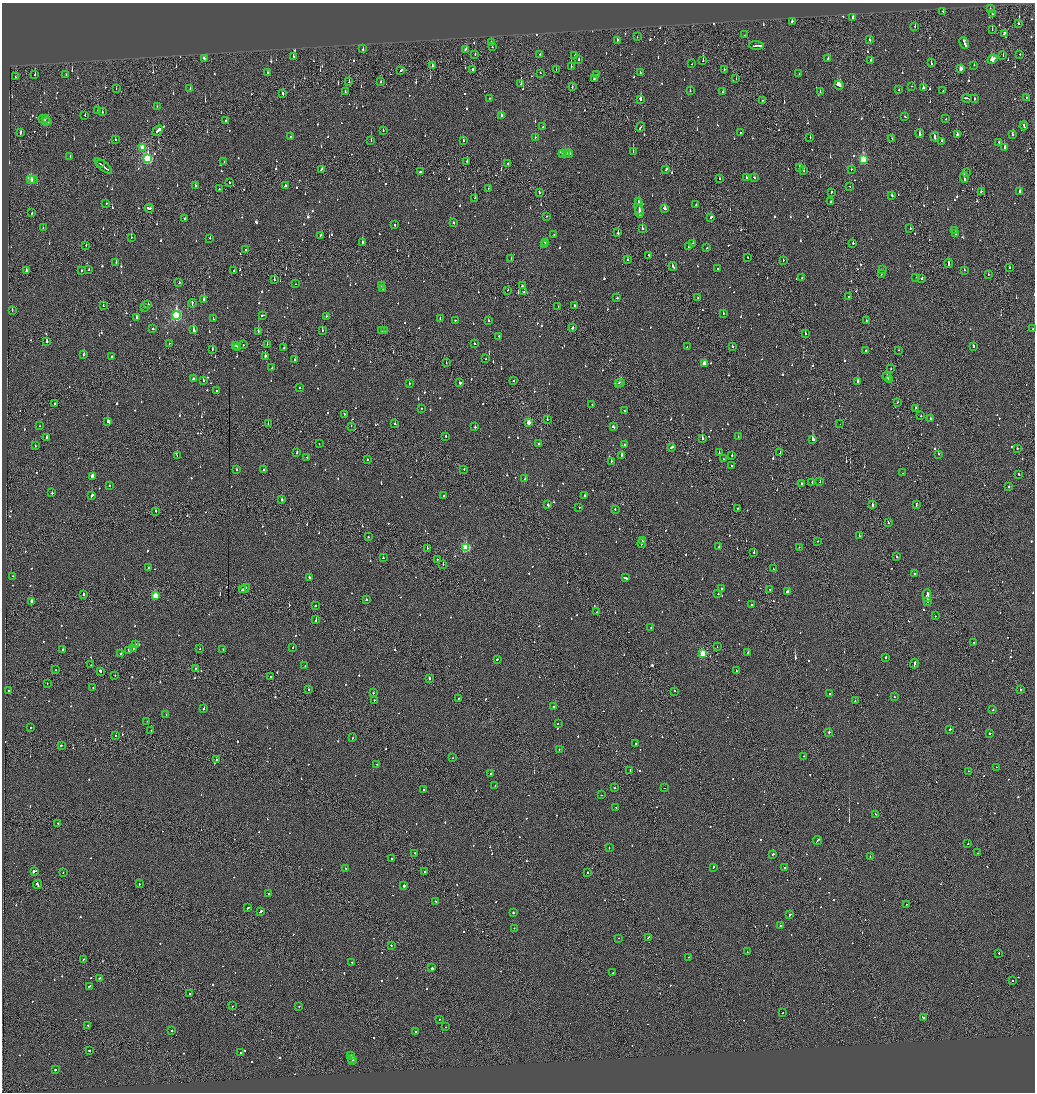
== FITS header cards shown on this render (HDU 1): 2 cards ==
NAXIS1  =                 2065
NAXIS2  =                 2180

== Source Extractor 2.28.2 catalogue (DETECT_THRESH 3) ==
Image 2065 x 2180 px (HDU 1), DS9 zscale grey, zoomed out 1/2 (1 PNG px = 2 x 2 image px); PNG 1037 x 1094 px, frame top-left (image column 1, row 2179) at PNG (2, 3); each listed source drawn as its Kron ellipse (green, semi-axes under 4 px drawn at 4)
Background -0.0748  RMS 0.062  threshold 0.185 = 3 sigma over >= 5 px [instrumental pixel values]
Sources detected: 1248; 59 cannot appear on this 1/2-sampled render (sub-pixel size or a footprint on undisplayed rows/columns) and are neither listed nor drawn; of the other 1189, the 500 brightest by FLUX_AUTO listed and drawn (689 fainter detections omitted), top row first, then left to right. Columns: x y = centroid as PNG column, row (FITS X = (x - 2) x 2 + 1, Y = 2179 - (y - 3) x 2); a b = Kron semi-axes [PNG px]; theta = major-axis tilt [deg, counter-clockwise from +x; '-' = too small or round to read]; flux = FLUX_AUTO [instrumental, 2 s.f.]
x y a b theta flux
990 9 2 2 - 59
943 11 2 1 - 51
992 13 2 2 - 54
853 17 3 2 - 58
792 21 2 2 - 430
1019 24 3 2 - 81
915 26 2 1 - 130
992 29 2 2 - 61
1004 33 3 2 - 67
745 35 2 2 - 48
637 37 2 2 - 83
617 40 2 2 - 190
869 40 2 2 - 52
491 42 2 1 - 56
964 43 6 2 -63 320
756 45 7 2 -2 610
492 47 2 1 - 45
363 49 3 2 - 96
466 49 2 2 - 140
475 54 2 1 - 75
540 54 2 2 - 130
1020 54 2 1 - 45
575 56 2 2 - 85
1003 56 2 2 - 77
293 57 2 2 - 92
204 58 3 2 - 160
828 58 2 2 - 91
579 59 2 2 - 280
992 59 5 3 - 290
871 60 2 2 - 69
703 61 2 1 - 200
931 63 3 2 - 77
691 64 2 1 - 48
974 65 2 2 - 66
432 66 2 1 - 130
571 66 2 1 - 230
473 69 2 2 - 130
961 69 3 2 - 92
556 70 2 1 - 58
724 70 2 1 - 50
401 71 4 2 - 100
640 72 2 2 - 49
268 73 2 2 - 54
540 73 2 1 - 64
799 74 2 2 - 80
35 75 2 2 - 45
66 75 2 2 - 64
597 75 2 2 - 48
15 77 2 1 - 63
594 78 2 2 - 160
736 79 2 1 - 55
349 82 3 2 - 83
381 82 2 2 - 83
521 84 2 1 - 280
839 85 4 3 - 450
572 86 3 1 - 85
911 86 2 1 - 50
923 88 2 2 - 230
116 89 2 1 - 47
190 89 2 2 - 49
899 90 2 2 - 51
690 91 2 2 - 56
723 91 2 2 - 44
943 91 2 1 - 120
345 92 2 2 - 48
820 92 2 2 - 240
283 94 3 1 - 86
489 98 2 2 - 110
967 98 5 2 - 170
1026 98 2 2 - 87
974 99 2 2 - 110
641 100 3 2 - 410
762 101 2 2 - 120
157 107 2 2 - 53
98 110 2 2 - 55
102 112 2 2 - 190
85 115 2 2 - 81
501 115 2 2 - 180
905 116 2 2 - 74
45 118 2 1 - 95
946 119 2 2 - 88
45 120 7 2 -25 370
226 121 2 2 - 67
47 122 3 1 - 140
1024 126 4 2 - 150
543 127 2 2 - 60
641 127 5 1 - 160
158 130 6 2 44 990
383 130 2 2 - 50
20 132 4 2 - 97
740 133 2 2 - 68
920 133 4 2 - 170
1013 134 2 2 - 250
957 135 3 2 - 460
291 137 2 2 - 64
535 137 2 2 - 45
810 137 2 2 - 91
935 137 4 2 - 190
892 139 3 1 - 110
115 140 2 2 - 49
371 140 2 2 - 350
463 140 2 2 - 57
942 141 2 2 - 65
999 143 2 2 - 51
1004 147 2 2 - 120
142 148 4 2 - 290
633 151 3 2 - 320
562 153 4 2 - 270
565 153 2 2 - 84
569 154 4 2 - 220
70 157 2 2 - 45
148 159 4 3 - 1300
863 160 4 3 - 870
467 161 3 1 - 150
224 162 2 2 - 50
508 163 2 2 - 77
100 164 3 2 - 170
103 166 10 1 -39 590
799 167 2 2 - 60
321 169 3 2 - 63
666 169 3 2 - 110
851 169 2 2 - 45
804 171 2 1 - 89
420 172 2 2 - 680
966 173 2 1 - 53
746 177 2 2 - 50
754 177 2 2 - 44
964 177 5 2 - 310
719 179 2 2 - 64
31 180 4 3 - 520
33 180 3 2 - 78
229 182 2 2 - 80
195 186 2 2 - 80
285 186 2 2 - 96
850 186 2 2 - 50
219 189 2 1 - 57
488 189 2 1 - 44
981 191 3 1 - 350
1020 191 3 2 - 290
831 192 2 2 - 110
539 193 2 2 - 52
892 195 3 2 - 99
475 198 2 2 - 190
638 202 3 1 - 110
831 202 2 2 - 77
106 203 2 2 - 53
696 205 2 1 - 65
639 206 8 2 -87 420
149 208 5 2 - 230
664 209 3 2 - 110
639 211 6 2 -79 410
32 213 2 2 - 51
546 216 2 2 - 69
711 217 2 2 - 130
185 218 2 2 - 160
454 223 3 2 - 78
395 225 2 2 - 130
43 228 2 2 - 66
910 228 2 1 - 51
642 229 2 2 - 240
955 231 3 2 - 140
618 233 2 2 - 110
955 234 3 2 - 120
321 235 2 2 - 47
554 235 2 2 - 51
131 237 2 1 - 46
210 238 2 2 - 62
363 242 3 2 - 260
545 242 3 2 - 210
693 243 2 2 - 57
853 243 2 1 - 560
86 245 2 2 - 50
545 245 2 1 - 180
689 246 2 1 - 140
707 248 2 2 - 130
246 250 2 2 - 47
648 255 2 2 - 48
511 258 2 2 - 56
748 258 2 2 - 120
628 260 2 2 - 60
783 260 2 1 - 49
116 262 2 2 - 59
949 263 5 2 - 150
673 266 4 2 - 140
1009 268 2 2 - 96
717 269 2 2 - 58
882 269 2 2 - 99
89 270 2 2 - 46
964 270 2 2 - 48
26 271 2 2 - 63
81 271 2 2 - 63
234 271 2 2 - 84
881 274 2 2 - 80
988 274 2 1 - 57
802 278 2 2 - 54
916 278 2 2 - 64
922 278 2 2 - 61
274 279 2 2 - 62
179 283 2 2 - 60
295 284 2 1 - 50
381 286 2 2 - 51
522 286 2 2 - 150
382 289 2 2 - 88
508 290 2 2 - 53
524 292 2 1 - 69
849 297 2 2 - 100
617 298 2 2 - 59
698 298 2 2 - 73
204 300 3 2 - 220
192 303 4 2 - 160
148 304 2 2 - 63
574 305 2 2 - 130
103 306 2 2 - 120
144 307 2 1 - 53
558 307 2 2 - 73
12 310 2 2 - 51
723 313 2 2 - 51
176 315 4 3 - 2100
263 315 3 2 - 110
326 316 2 2 - 83
136 317 2 2 - 96
213 319 2 2 - 130
440 319 2 2 - 54
455 320 2 2 - 53
488 321 2 2 - 55
866 321 2 2 - 270
573 328 3 2 - 150
153 329 2 2 - 110
1033 329 3 2 - 77
193 330 4 2 - 350
322 330 2 1 - 70
258 331 2 2 - 110
381 331 2 2 - 59
384 331 2 1 - 47
805 334 2 2 - 130
499 336 2 2 - 140
47 342 2 2 - 680
474 343 2 2 - 48
169 344 2 1 - 46
267 344 2 1 - 150
243 345 2 1 - 52
236 346 2 1 - 100
687 346 2 1 - 63
732 346 2 2 - 56
973 346 2 2 - 110
237 347 2 2 - 68
284 348 2 2 - 160
213 349 2 2 - 62
899 350 2 2 - 57
866 351 2 2 - 100
84 355 2 2 - 200
265 356 2 2 - 310
112 357 2 2 - 95
486 359 2 1 - 130
295 360 2 2 - 65
446 363 2 1 - 64
704 363 3 2 - 120
272 368 2 2 - 58
891 368 2 1 - 120
887 376 5 2 - 210
193 379 2 2 - 59
890 379 4 1 - 170
204 380 2 2 - 130
513 380 2 2 - 50
858 381 2 2 - 380
621 382 2 1 - 240
409 383 2 2 - 56
460 383 2 2 - 560
619 383 2 2 - 120
299 388 2 2 - 52
216 390 2 2 - 290
897 402 2 1 - 49
54 403 2 1 - 49
592 405 2 2 - 47
422 408 2 2 - 52
916 408 2 1 - 160
624 411 2 2 - 76
344 414 2 1 - 49
921 416 2 2 - 60
931 418 2 2 - 100
547 419 2 1 - 290
108 422 2 2 - 150
529 422 3 2 - 140
268 424 2 1 - 250
395 424 2 2 - 65
840 424 2 1 - 46
40 426 2 2 - 46
351 426 2 1 - 68
475 427 2 2 - 89
613 427 3 2 - 160
446 436 2 2 - 65
47 437 3 2 - 300
738 437 2 2 - 57
702 438 2 2 - 530
812 440 3 2 - 570
319 444 2 2 - 56
539 444 2 2 - 130
625 445 2 2 - 60
35 446 2 2 - 93
672 447 3 2 - 130
1017 448 2 2 - 65
297 453 2 2 - 65
719 453 2 2 - 69
780 453 3 1 - 130
938 454 2 2 - 160
177 455 2 1 - 47
621 455 2 2 - 280
732 455 2 2 - 65
307 457 2 2 - 49
723 458 2 2 - 52
367 460 2 2 - 76
611 461 2 2 - 88
732 466 2 2 - 280
237 469 2 2 - 45
264 470 2 2 - 69
464 470 2 1 - 65
902 473 2 1 - 52
1019 474 2 2 - 50
92 476 2 2 - 6600
525 479 2 1 - 110
812 482 2 2 - 84
820 482 2 2 - 160
801 484 2 2 - 44
109 485 2 2 - 100
1009 487 2 2 - 120
52 493 2 2 - 110
92 495 3 2 - 270
585 495 2 2 - 90
443 496 2 2 - 47
282 500 2 2 - 310
916 504 3 2 - 88
548 505 2 2 - 110
872 505 3 2 - 960
579 508 2 1 - 60
738 508 2 2 - 46
615 509 2 2 - 100
156 511 2 1 - 110
888 523 2 1 - 88
859 536 4 2 - 250
368 537 2 2 - 67
643 540 3 2 - 120
818 541 2 1 - 52
642 544 4 1 - 180
466 547 3 3 - 840
719 547 2 2 - 65
799 547 2 2 - 49
427 548 2 1 - 200
754 553 2 1 - 360
896 557 2 2 - 78
383 558 2 2 - 80
437 559 2 1 - 130
443 564 2 2 - 75
148 567 2 2 - 44
773 569 2 2 - 150
914 574 2 2 - 59
13 576 2 2 - 56
309 577 2 2 - 130
625 578 4 2 - 270
244 589 5 2 - 210
721 589 2 2 - 45
242 590 3 1 - 130
770 590 2 1 - 49
788 591 3 2 - 160
83 594 2 2 - 160
718 594 2 2 - 64
155 596 3 3 - 340
927 596 6 2 89 31000
366 600 2 2 - 170
32 601 2 2 - 320
928 602 2 1 - 74
751 605 2 2 - 94
315 606 2 2 - 100
597 612 2 1 - 54
935 616 2 2 - 44
316 620 3 2 - 110
651 627 2 2 - 80
974 642 2 2 - 64
135 644 2 2 - 160
717 647 2 1 - 45
293 648 2 2 - 140
63 649 2 2 - 160
133 649 2 2 - 52
200 649 2 2 - 60
223 649 2 2 - 49
129 650 2 2 - 94
748 653 2 2 - 170
121 654 2 2 - 95
703 654 3 3 - 460
886 657 3 2 - 180
497 659 2 2 - 81
914 663 5 2 - 260
91 665 2 1 - 86
305 666 2 2 - 44
196 668 2 2 - 330
56 670 2 1 - 53
100 671 3 2 - 280
736 671 2 2 - 47
115 675 2 1 - 49
270 677 2 1 - 52
429 678 2 2 - 240
47 683 2 1 - 110
93 687 2 1 - 47
1020 689 2 2 - 45
308 690 2 2 - 56
8 691 2 1 - 110
674 691 2 2 - 92
373 693 2 2 - 64
830 693 2 2 - 72
894 696 2 2 - 86
459 699 2 2 - 84
374 700 2 2 - 67
855 701 2 1 - 61
554 706 3 2 - 86
204 709 2 2 - 300
993 710 2 2 - 110
166 714 2 2 - 54
147 721 2 2 - 45
558 724 2 1 - 63
31 727 2 1 - 61
950 729 2 2 - 260
151 731 2 2 - 85
829 732 2 2 - 240
989 733 2 2 - 91
115 735 2 2 - 47
353 738 2 2 - 44
636 743 2 2 - 52
61 745 2 2 - 110
559 749 2 2 - 90
804 756 2 2 - 50
453 758 2 1 - 140
216 760 2 2 - 200
377 764 2 2 - 54
996 767 2 1 - 48
630 770 2 2 - 60
968 771 2 1 - 46
491 774 2 2 - 63
495 786 2 2 - 58
615 788 2 2 - 46
664 788 2 1 - 150
423 790 2 2 - 58
601 795 2 2 - 48
616 807 2 2 - 49
876 814 3 2 - 90
58 823 2 2 - 47
817 840 4 2 - 130
968 844 2 2 - 120
609 848 2 1 - 59
415 853 3 2 - 70
978 853 2 2 - 77
773 854 2 2 - 250
870 857 2 2 - 64
391 859 2 2 - 53
713 867 3 2 - 72
346 868 2 2 - 62
784 868 2 2 - 83
34 871 3 2 - 320
63 872 2 1 - 66
425 872 2 2 - 48
587 872 2 2 - 63
37 884 4 2 - 330
139 884 2 2 - 46
404 886 2 2 - 730
269 894 2 2 - 150
436 901 2 2 - 59
906 904 2 1 - 47
248 908 3 2 - 130
260 912 3 2 - 220
513 913 2 2 - 100
790 915 3 2 - 530
780 926 2 1 - 300
514 928 2 2 - 54
648 937 2 1 - 190
618 938 2 2 - 56
391 945 2 2 - 73
747 952 2 2 - 61
999 953 2 2 - 88
689 957 2 2 - 56
83 959 2 1 - 77
352 962 2 2 - 57
432 968 2 2 - 850
613 973 2 2 - 200
99 978 2 2 - 57
1012 981 2 2 - 55
89 986 3 2 - 120
190 994 2 2 - 120
232 1006 2 1 - 51
299 1006 2 2 - 45
782 1013 2 1 - 61
923 1017 3 2 - 140
440 1019 2 1 - 80
88 1025 2 1 - 52
446 1027 2 2 - 45
172 1031 2 1 - 110
415 1031 2 2 - 120
89 1050 2 2 - 130
241 1053 2 2 - 79
351 1056 3 2 - 130
352 1059 3 2 - 120
353 1061 2 2 - 77
55 1070 2 2 - 87
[689 fainter detections neither listed nor drawn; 59 sub-pixel or undisplayed-footprint detections neither listed nor drawn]